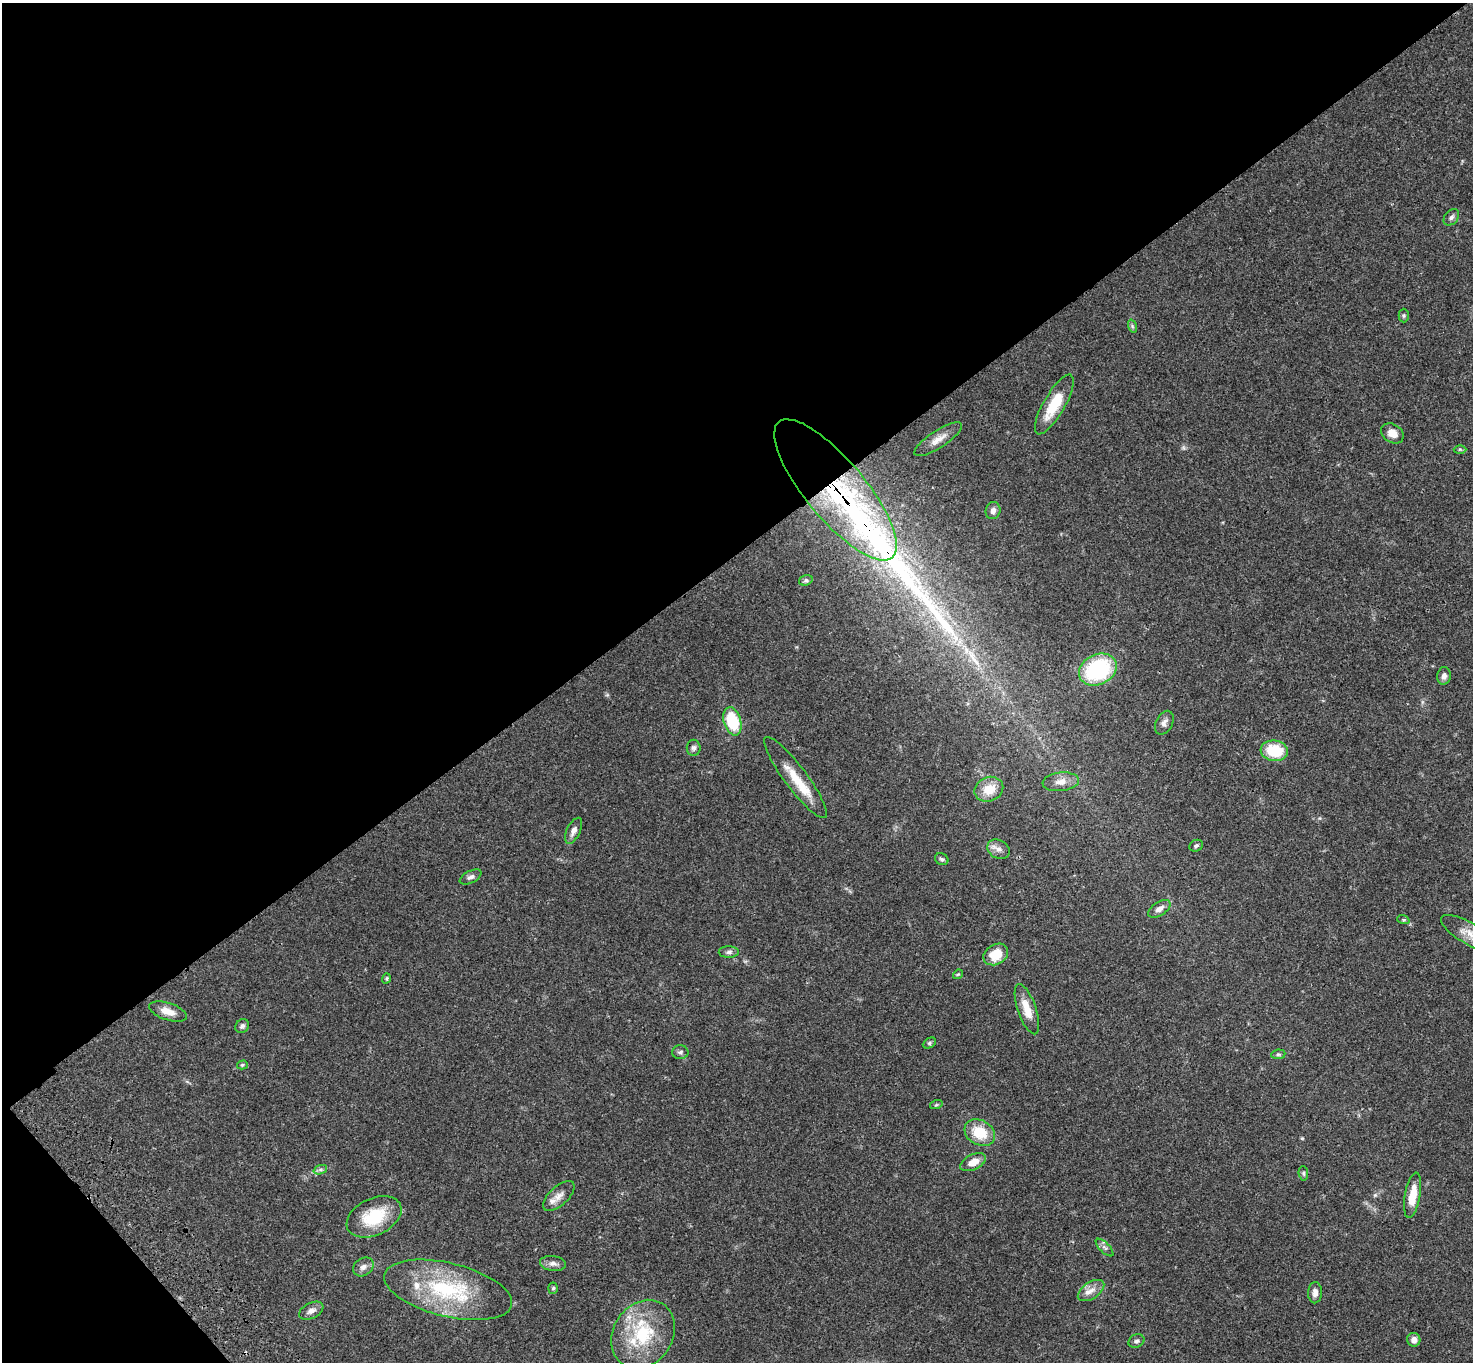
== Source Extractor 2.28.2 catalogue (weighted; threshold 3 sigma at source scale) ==
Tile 5 of 4 x 4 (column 1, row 2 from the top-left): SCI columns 108-1578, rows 3103-4462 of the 6094 x 6064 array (HDU 1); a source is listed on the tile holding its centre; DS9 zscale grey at full resolution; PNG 1475 x 1364 px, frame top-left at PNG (2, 3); each listed source drawn as its Kron ellipse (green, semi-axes under 4 px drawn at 4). Shown black and unused: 42% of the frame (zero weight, under 3 of 4 exposures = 6% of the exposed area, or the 3 px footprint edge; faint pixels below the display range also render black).
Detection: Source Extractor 2.28.2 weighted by HDU 2 'WHT'; one run over the whole footprint, this tile lists its part. Background 0.0463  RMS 0.0052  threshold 0.0236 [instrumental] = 3 sigma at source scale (4.5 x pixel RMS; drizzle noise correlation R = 1.50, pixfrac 1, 0.05/0.05 arcsec/px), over >= 5 px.
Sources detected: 63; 1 cosmic-ray / hot-pixel residue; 1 long thin detection or spike segment (spike, bleed or trail) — neither listed nor drawn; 4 inside a brighter listed object's ellipse — not listed separately; the other 57 listed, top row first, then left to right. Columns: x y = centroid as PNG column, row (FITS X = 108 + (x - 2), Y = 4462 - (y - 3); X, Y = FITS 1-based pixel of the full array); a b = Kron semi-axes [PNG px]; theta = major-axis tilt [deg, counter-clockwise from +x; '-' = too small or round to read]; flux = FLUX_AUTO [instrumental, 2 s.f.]
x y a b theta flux
1451 217 9 6 49 1.6
1404 315 7 5 90 0.88
1132 326 7 4 -72 0.75
1054 404 34 10 60 17
1392 433 12 9 -34 4.8
938 439 28 8 33 5.4
1460 449 6 4 -1 0.7
835 490 88 29 -50 120
993 511 8 7 - 2.3
806 580 7 5 17 0.9
1098 670 19 15 25 49
1444 676 9 6 83 2.3
732 721 14 8 -73 25
1164 723 13 8 63 2.4
694 748 8 7 - 1.4
1274 751 14 10 -6 17
795 777 50 11 -53 13
1061 782 18 9 6 4.6
989 789 15 12 23 9.1
574 831 14 6 64 2.8
1196 846 7 5 27 1.1
998 849 12 9 -27 3
942 859 7 5 -32 0.99
470 877 11 6 27 1.9
1159 909 13 6 33 2.8
1403 920 6 4 -19 0.69
1469 934 32 11 -30 6.7
729 952 10 5 1 1.6
996 954 13 10 31 9.3
958 974 5 4 - 0.59
386 978 5 4 - 0.66
1027 1009 26 9 -71 8.1
168 1012 19 8 -18 5.7
242 1026 7 6 - 1.3
929 1043 7 5 28 0.95
680 1052 8 7 - 1.3
1278 1054 7 5 7 0.87
242 1065 5 4 - 0.71
936 1105 6 4 18 0.65
980 1132 16 12 -30 14
973 1162 14 7 26 5.4
320 1170 7 4 19 1.1
1303 1173 7 4 -85 0.83
1413 1195 23 7 80 8.9
559 1196 19 9 42 4.5
374 1217 29 18 25 21
1105 1247 11 5 -45 1.5
553 1263 13 7 -7 2.4
363 1267 11 8 35 2.5
553 1288 5 4 - 0.79
448 1290 65 26 -14 50
1091 1290 15 8 33 4
1315 1293 11 7 88 2.5
311 1311 13 7 26 2.7
643 1334 36 29 57 32
1414 1340 7 6 - 2.6
1136 1341 8 6 22 1.6
Overlapping masked pixels (flux is a lower limit): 1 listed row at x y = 835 490
Isophote crosses this tile's border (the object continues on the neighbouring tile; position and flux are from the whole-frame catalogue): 1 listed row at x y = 1469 934